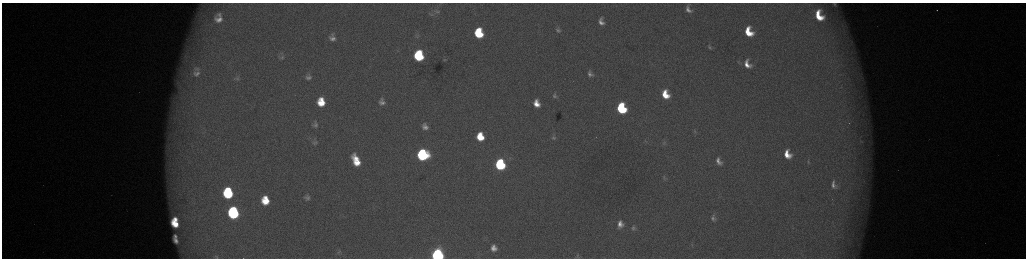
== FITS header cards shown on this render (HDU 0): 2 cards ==
NAXIS1  =                 2048 /fastest changing axis
NAXIS2  =                  512 /next to fastest changing axis

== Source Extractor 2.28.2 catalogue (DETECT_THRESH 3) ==
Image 2048 x 512 px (HDU 0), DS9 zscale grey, zoomed out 1/2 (1 PNG px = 2 x 2 image px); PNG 1028 x 260 px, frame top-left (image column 1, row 511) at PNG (2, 3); no overlay
Background 176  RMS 2.1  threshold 6.17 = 3 sigma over >= 5 px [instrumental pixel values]
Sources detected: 69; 6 cannot appear on this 1/2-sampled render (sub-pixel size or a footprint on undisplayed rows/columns) and are not listed; the other 63 listed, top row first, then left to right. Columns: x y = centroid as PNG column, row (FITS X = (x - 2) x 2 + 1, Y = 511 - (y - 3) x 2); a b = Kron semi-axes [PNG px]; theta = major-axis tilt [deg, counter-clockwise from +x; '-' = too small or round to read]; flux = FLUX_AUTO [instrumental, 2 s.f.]
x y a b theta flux
835 4 10 7 -49 2400
688 9 6 4 -57 1600
936 10 2 1 - 690
437 12 7 4 -1 750
432 14 4 4 - 440
819 16 11 7 -66 12000
218 18 9 7 81 4000
601 22 7 5 -73 2500
558 30 8 7 - 1500
749 32 9 6 -64 11000
479 33 9 7 -77 23000
417 37 6 3 -45 650
332 38 10 8 -79 2700
710 47 6 3 -61 720
186 55 8 6 64 2400
419 56 8 7 - 34000
282 57 7 5 30 1100
444 60 4 3 - 370
747 64 12 8 -63 5100
196 72 19 14 90 9100
590 74 8 6 -55 1800
308 77 8 8 - 2100
238 79 7 4 42 800
665 94 8 6 -69 9500
555 96 9 7 -40 1800
321 102 8 6 -84 9800
382 102 6 5 - 1900
537 103 10 8 -70 6200
621 108 8 6 -67 39000
316 125 5 4 - 1000
425 127 6 5 - 2400
695 132 5 3 - 520
480 137 7 6 - 11000
553 137 7 6 - 1200
315 142 5 4 - 660
646 142 4 2 - 310
664 143 7 6 - 1200
787 154 10 7 -64 7100
423 155 8 8 - 55000
356 159 9 5 -49 6300
719 161 9 5 -62 2600
808 161 8 3 89 740
357 163 7 5 -14 6100
500 164 7 6 - 50000
664 178 8 5 -65 1000
833 185 8 4 -80 1800
228 193 9 8 - 35000
307 198 7 7 - 1500
265 200 10 8 -82 12000
233 213 9 7 -80 61000
713 218 8 6 -77 1500
175 219 4 3 - 2900
175 224 8 5 -48 8600
620 224 8 6 87 3300
633 228 7 6 - 1200
175 236 4 3 - 980
176 240 6 4 -53 2000
692 244 5 3 - 490
493 248 8 7 - 3200
339 252 7 3 28 630
437 255 7 7 - 120000
216 257 6 4 -40 740
577 257 5 3 - 440
At the frame edge (FLAGS 8, measured only in part): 3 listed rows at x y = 835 4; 437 255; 216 257
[6 sub-pixel or undisplayed-footprint detections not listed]